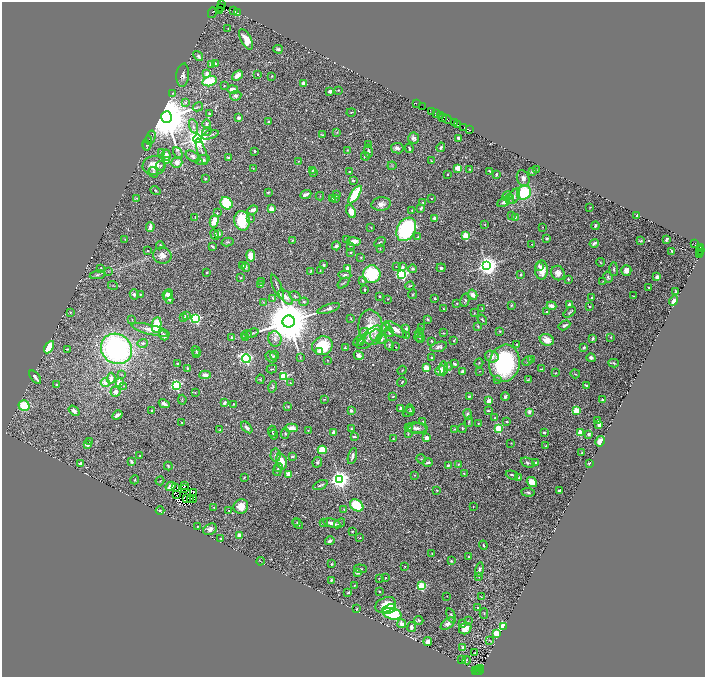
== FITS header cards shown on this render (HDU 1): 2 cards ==
NAXIS1  =                 1406
NAXIS2  =                 1349

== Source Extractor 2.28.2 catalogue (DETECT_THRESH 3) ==
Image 1406 x 1349 px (HDU 1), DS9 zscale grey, zoomed out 1/2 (1 PNG px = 2 x 2 image px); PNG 707 x 679 px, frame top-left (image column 2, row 1349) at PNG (2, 2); each listed source drawn as its Kron ellipse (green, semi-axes under 4 px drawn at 4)
Background 1.69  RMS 0.037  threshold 0.111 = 3 sigma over >= 5 px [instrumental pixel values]
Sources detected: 672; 55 cannot appear on this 1/2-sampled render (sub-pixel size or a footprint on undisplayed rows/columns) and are neither listed nor drawn; of the other 617, the 500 brightest by FLUX_AUTO listed and drawn (117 fainter detections omitted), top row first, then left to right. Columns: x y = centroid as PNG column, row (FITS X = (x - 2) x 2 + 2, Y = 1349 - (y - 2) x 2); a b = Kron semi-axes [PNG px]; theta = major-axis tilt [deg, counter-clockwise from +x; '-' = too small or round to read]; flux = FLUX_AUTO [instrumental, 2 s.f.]
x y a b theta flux
221 4 2 1 - 130
220 8 4 2 - 320
220 10 2 1 - 380
234 10 2 1 - 68
237 12 3 3 - 150
212 13 5 2 - 240
228 28 2 1 - 3.7
246 39 11 5 -64 98
278 49 5 3 - 15
198 56 5 3 - 22
215 63 4 3 - 13
212 65 3 3 - 66
207 74 3 3 - 78
257 74 2 2 - 6.6
183 75 12 6 83 36
237 75 6 3 39 85
272 76 3 2 - 6.5
209 81 7 5 13 230
303 83 4 3 - 17
224 86 3 2 - 4.3
233 90 5 3 - 80
338 90 3 3 - 5.4
330 91 3 3 - 20
173 93 3 2 - 3.7
236 96 6 4 8 18
186 102 4 3 - 13
416 103 4 1 - 370
198 107 5 3 - 8.3
423 107 3 2 - 350
432 111 3 2 - 180
351 112 4 2 - 6.4
209 114 3 2 - 7.5
436 114 3 2 - 540
440 115 4 1 - 520
167 117 6 5 - 64000
239 118 3 3 - 33
443 118 3 1 - 110
447 119 5 2 - 410
269 122 2 2 - 37
455 123 3 2 - 420
206 124 5 3 - 11
458 125 2 1 - 120
193 126 8 3 -72 17
464 127 2 1 - 190
469 130 3 1 - 170
207 131 5 3 - 8
337 132 4 2 - 5.2
210 135 9 2 17 12
322 135 4 2 - 6.7
151 137 7 4 73 11
414 138 6 5 - 25
459 138 4 3 - 19
198 139 4 4 - 8000
147 143 8 3 76 13
368 144 3 2 - 4.3
146 145 5 2 - 5.3
441 147 5 3 - 15
397 148 6 5 - 31
409 148 5 2 - 12
347 150 3 3 - 4.4
202 151 13 2 -71 18
254 151 3 3 - 10
368 151 6 3 -82 15
162 152 4 3 - 14
178 153 6 3 -64 12
166 155 5 4 - 44
193 156 7 4 -31 25
365 156 4 3 - 6.6
228 158 2 2 - 39
167 160 2 2 - 100
202 160 7 4 21 20
298 161 2 2 - 4.9
431 161 3 3 - 4.9
177 162 6 5 - 56
154 166 11 9 5 130
161 166 4 3 - 9
392 166 4 2 - 4.6
253 168 3 3 - 4.5
458 168 4 4 - 79
469 169 2 2 - 4.4
313 170 4 3 - 6.3
536 170 2 2 - 3.9
490 171 3 2 - 15
532 171 4 2 - 11
153 172 5 4 - 18
349 172 2 2 - 9.6
313 173 3 2 - 4.7
448 174 2 2 - 8.8
496 174 3 2 - 8.7
523 178 8 6 -69 28
205 179 3 2 - 9.1
353 180 2 2 - 35
155 190 5 2 - 7.2
268 192 3 2 - 10
524 193 7 6 - 400
306 194 6 3 24 28
336 195 4 3 - 6.1
355 195 10 4 56 430
320 196 4 2 - 3.8
507 196 5 4 - 15
514 196 8 5 63 28
136 198 3 2 - 6.3
336 198 4 3 - 6.5
431 198 2 2 - 5.4
332 199 2 2 - 5.9
510 199 5 4 - 15
423 202 3 2 - 9.9
504 202 7 3 24 28
227 203 6 5 - 350
381 204 10 6 7 37
590 207 2 2 - 6
421 208 3 2 - 18
271 209 2 2 - 180
252 210 5 3 - 45
351 211 7 4 -66 84
412 211 2 2 - 11
217 213 3 2 - 4.1
512 215 3 2 - 12
637 216 2 2 - 5.5
195 217 2 1 - 3.9
515 217 3 2 - 9.5
434 218 2 2 - 83
250 219 3 2 - 5.8
214 221 6 4 75 93
242 221 10 7 -78 270
485 224 2 2 - 5.4
595 226 4 3 - 14
150 227 5 2 - 50
371 227 2 1 - 4.2
542 227 2 2 - 4.2
406 229 12 9 60 910
215 234 5 3 - 20
218 234 2 2 - 49
418 236 3 3 - 5.6
466 236 3 3 - 330
125 239 2 2 - 5.8
547 239 4 3 - 10
666 239 4 2 - 13
292 240 3 3 - 8.7
347 240 2 2 - 4
641 241 4 2 - 5.8
228 242 6 3 13 9
354 242 7 3 -7 89
380 242 6 3 34 8.7
594 243 5 2 - 22
695 243 2 1 - 1300
532 244 2 2 - 5.3
160 245 4 3 - 8.1
212 246 4 2 - 16
336 246 4 3 - 18
350 246 2 2 - 6.3
700 248 4 2 - 430
380 249 3 2 - 5
700 250 4 2 - 380
147 251 2 2 - 4
672 251 3 2 - 6.2
351 252 2 2 - 9.3
701 253 2 1 - 210
162 255 9 8 - 55
700 255 4 2 - 220
251 256 6 4 -79 83
361 257 2 2 - 4.6
601 262 4 3 - 6.8
243 265 3 2 - 8.2
323 265 3 3 - 13
396 266 2 2 - 4.6
487 266 4 4 - 5900
539 266 2 2 - 36
246 267 5 3 - 8.9
403 267 3 2 - 37
101 268 3 3 - 7.6
441 268 4 4 - 14
348 269 4 4 - 48
413 269 4 4 - 16
614 269 7 3 -89 15
320 270 2 2 - 4.8
541 270 9 6 -90 90
626 270 5 5 - 50
108 271 4 2 - 3.8
311 271 4 2 - 8
206 273 3 2 - 7.8
558 273 7 6 - 45
372 274 9 8 - 450
402 274 4 3 - 1700
97 275 7 4 10 16
345 275 6 3 -5 14
521 275 2 2 - 34
608 277 6 3 -61 14
657 277 3 3 - 39
240 278 2 2 - 4.4
568 279 2 2 - 22
362 280 3 2 - 7.6
262 281 4 2 - 5.7
603 281 3 3 - 5.7
343 283 7 2 38 7.1
261 284 2 2 - 12
113 285 5 2 - 5.8
410 286 4 2 - 8
277 287 13 2 -67 18
649 287 3 2 - 6.3
365 290 3 2 - 9.7
676 292 3 3 - 9.5
134 294 5 4 - 16
141 294 3 3 - 6.5
168 294 6 4 48 45
413 294 5 2 - 6
473 295 5 4 - 48
295 296 6 3 -31 13
379 296 2 2 - 7.3
634 296 2 2 - 6.9
169 297 7 3 -70 40
286 297 9 5 -49 49
592 297 3 2 - 7.6
273 298 3 3 - 9.8
435 298 3 2 - 7
388 299 2 2 - 5.6
465 300 7 4 77 13
674 301 5 3 - 57
263 302 4 2 - 5.7
304 302 4 3 - 9.7
457 303 2 2 - 4.6
511 305 3 2 - 7.7
570 305 3 2 - 36
552 306 5 3 - 39
590 306 3 3 - 11
482 308 2 2 - 4.9
329 309 12 3 18 25
444 309 2 2 - 4.9
70 312 3 2 - 8.1
547 312 2 2 - 12
570 312 7 4 40 14
474 313 3 2 - 4
186 316 4 3 - 27
183 317 3 3 - 6.1
351 318 2 1 - 4.1
132 319 2 2 - 5.5
196 319 3 3 - 1200
428 319 3 3 - 8.9
482 320 5 2 - 9.2
289 322 6 6 - 68000
157 325 8 5 82 220
564 325 6 3 30 20
478 326 3 2 - 14
371 327 18 12 -82 210
385 327 5 3 - 27
422 328 3 2 - 4.1
396 329 13 5 -33 50
406 329 4 3 - 17
151 330 19 5 -14 89
500 331 3 2 - 5.1
364 332 5 3 - 18
389 332 5 3 - 9.7
252 333 7 3 20 9.5
419 333 5 4 - 17
443 333 2 2 - 6.3
164 335 5 4 - 25
246 335 5 4 - 10
375 335 6 5 - 18
407 335 4 3 - 5.9
232 337 2 2 - 23
369 337 15 6 45 51
419 337 5 3 - 5.6
611 337 3 3 - 4.5
246 338 4 3 - 8.2
421 338 4 2 - 5
593 338 3 2 - 16
275 339 8 6 -76 31
381 339 5 4 - 21
547 340 7 5 -22 73
359 341 7 4 41 24
431 341 2 2 - 25
454 341 3 2 - 16
143 343 5 4 - 19
360 343 4 3 - 6.9
517 344 3 2 - 4.8
389 345 5 3 - 10
322 346 10 9 - 290
49 347 7 3 58 300
396 347 2 2 - 6
439 347 8 4 15 26
345 348 2 2 - 6.9
584 348 3 2 - 10
67 349 3 2 - 7.5
116 349 16 14 -37 1900
196 351 5 2 - 10
319 351 3 3 - 18
197 354 4 2 - 5.3
275 355 4 3 - 7.7
359 355 5 4 - 25
271 357 6 5 - 17
300 357 3 2 - 4.6
432 357 3 3 - 7.9
492 357 7 5 -24 39
591 358 5 4 - 18
246 359 4 3 - 1600
531 359 3 2 - 4.6
327 360 2 2 - 3.8
527 361 5 2 - 6.5
177 363 2 2 - 19
479 363 4 3 - 8.1
505 363 19 15 81 1000
614 363 5 2 - 8.7
455 364 4 2 - 17
448 366 4 3 - 6.9
187 368 3 3 - 9.2
426 368 3 3 - 150
443 368 7 4 89 24
272 369 5 2 - 4
541 369 3 2 - 6.5
402 370 4 3 - 5.8
440 370 5 4 - 71
480 371 2 2 - 4.9
463 372 4 3 - 23
556 373 2 2 - 8.5
121 374 3 2 - 4.4
575 374 5 2 - 5.7
205 375 6 4 4 50
284 376 4 3 - 560
35 377 8 2 -51 41
111 378 5 3 - 58
260 379 4 4 - 7.5
497 380 2 2 - 14
528 380 3 2 - 5.5
402 382 5 2 - 8.9
105 383 4 4 - 41
120 383 3 2 - 250
290 383 4 2 - 5
57 385 3 2 - 14
176 385 3 3 - 1000
124 386 2 2 - 4
586 386 3 2 - 16
273 387 6 3 74 13
115 392 5 5 - 44
195 393 3 3 - 4.7
469 396 4 2 - 10
393 397 3 2 - 7.2
505 397 4 3 - 15
324 399 3 2 - 4.6
182 400 5 2 - 4.9
602 400 3 2 - 10
489 401 2 2 - 210
224 403 3 3 - 27
164 404 5 3 - 42
234 404 4 3 - 6.5
24 406 5 5 - 260
288 406 3 2 - 5.7
401 408 3 3 - 18
410 409 4 3 - 8.2
152 410 2 2 - 7.5
351 410 3 2 - 27
576 410 3 3 - 490
74 411 6 4 -37 36
488 411 2 2 - 23
409 412 6 2 28 11
529 412 3 3 - 31
468 414 5 3 - 15
117 415 5 3 - 23
495 418 3 2 - 15
597 421 2 2 - 14
182 422 2 2 - 7.5
423 422 3 2 - 7.6
469 422 5 2 - 7.8
507 422 2 2 - 23
478 423 2 2 - 4.8
599 425 4 2 - 35
247 427 7 3 -47 22
291 428 6 4 -2 68
408 428 3 3 - 8.9
416 428 10 5 -8 35
418 428 9 5 3 28
462 428 4 3 - 6.9
498 428 3 3 - 450
351 429 2 2 - 23
454 429 3 2 - 4.6
220 430 3 3 - 5.7
308 430 3 2 - 4.2
272 431 5 2 - 7.8
334 432 3 3 - 36
544 432 2 2 - 52
408 433 4 2 - 5.2
580 433 3 2 - 260
285 434 5 3 - 10
589 434 3 2 - 18
274 435 5 3 - 6.9
354 437 4 2 - 14
427 437 4 3 - 40
393 438 3 2 - 6.2
90 441 3 2 - 5.6
600 441 5 3 - 67
511 443 2 2 - 5.6
87 444 3 3 - 68
546 446 3 2 - 9.6
322 450 4 4 - 190
582 453 3 2 - 7.5
276 455 6 5 - 18
140 456 3 3 - 4.9
352 456 8 3 73 30
292 457 3 2 - 13
421 459 5 3 - 7.3
131 462 4 3 - 21
281 462 8 5 -72 110
317 462 5 4 - 16
80 463 3 2 - 25
428 463 5 3 - 22
528 463 7 4 -24 15
536 463 3 3 - 14
589 463 3 2 - 11
458 464 3 2 - 7.3
448 465 4 2 - 11
168 466 4 3 - 6.9
278 467 5 3 - 8.9
277 470 5 3 - 9.3
289 474 4 3 - 98
464 474 3 2 - 4.9
415 475 3 2 - 3.9
512 475 6 3 -18 13
244 477 2 2 - 5.1
519 477 4 2 - 5.2
340 479 4 4 - 5200
135 480 4 3 - 9.1
160 481 4 2 - 4.7
532 482 5 4 - 120
320 485 8 3 26 16
170 486 5 3 - 46
185 486 2 1 - 6.9
176 488 2 1 - 5.9
184 489 2 1 - 4.1
437 490 3 2 - 5
559 491 3 2 - 13
528 492 6 3 -6 15
193 493 3 2 - 6.2
177 495 2 1 - 6.3
186 499 3 1 - 7.1
190 499 2 1 - 5.3
193 499 2 1 - 5.7
357 505 7 5 -34 300
241 506 8 7 - 100
473 506 2 1 - 5.3
214 507 3 3 - 4.6
344 509 2 2 - 8.8
160 511 4 3 - 9.5
229 511 2 2 - 6.8
297 522 2 2 - 4.3
324 523 4 3 - 8
332 523 9 3 -15 48
339 523 6 3 38 7
298 524 6 2 -47 8.7
197 526 3 2 - 5.7
210 529 7 5 33 38
352 531 4 3 - 6.8
239 535 2 2 - 110
221 538 2 2 - 14
360 538 3 2 - 3.9
330 541 5 3 - 26
483 545 4 2 - 13
432 553 2 1 - 3.8
469 557 2 2 - 11
260 561 4 2 - 4.5
451 561 3 2 - 11
332 564 3 2 - 7.3
405 566 2 2 - 4.1
360 569 6 3 -5 12
479 569 7 4 76 25
358 572 4 3 - 34
479 577 3 3 - 7
379 578 2 2 - 3.7
385 578 2 2 - 6.7
331 580 3 3 - 8.8
355 585 3 2 - 4.6
421 586 3 3 - 590
379 591 2 2 - 17
348 593 3 2 - 9.2
447 596 2 2 - 4.7
481 597 3 3 - 5.7
386 605 11 7 21 180
477 608 3 2 - 5.2
357 609 3 2 - 6.3
389 609 7 4 22 230
484 613 5 3 - 6.1
392 614 9 5 -14 600
451 616 8 3 -69 17
419 620 5 3 - 12
468 621 4 3 - 4.5
448 623 8 4 36 38
402 624 4 3 - 39
462 624 3 2 - 12
503 626 4 3 - 440
412 627 5 3 - 27
465 628 6 5 - 81
496 633 4 4 - 150
489 640 4 2 - 4.5
428 641 4 4 - 54
463 647 2 2 - 38
475 653 2 2 - 31
462 659 3 2 - 12
467 660 4 3 - 7.6
481 669 2 1 - 300
476 670 2 1 - 300
478 670 2 1 - 320
480 670 2 1 - 140
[117 fainter detections neither listed nor drawn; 55 sub-pixel or undisplayed-footprint detections neither listed nor drawn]